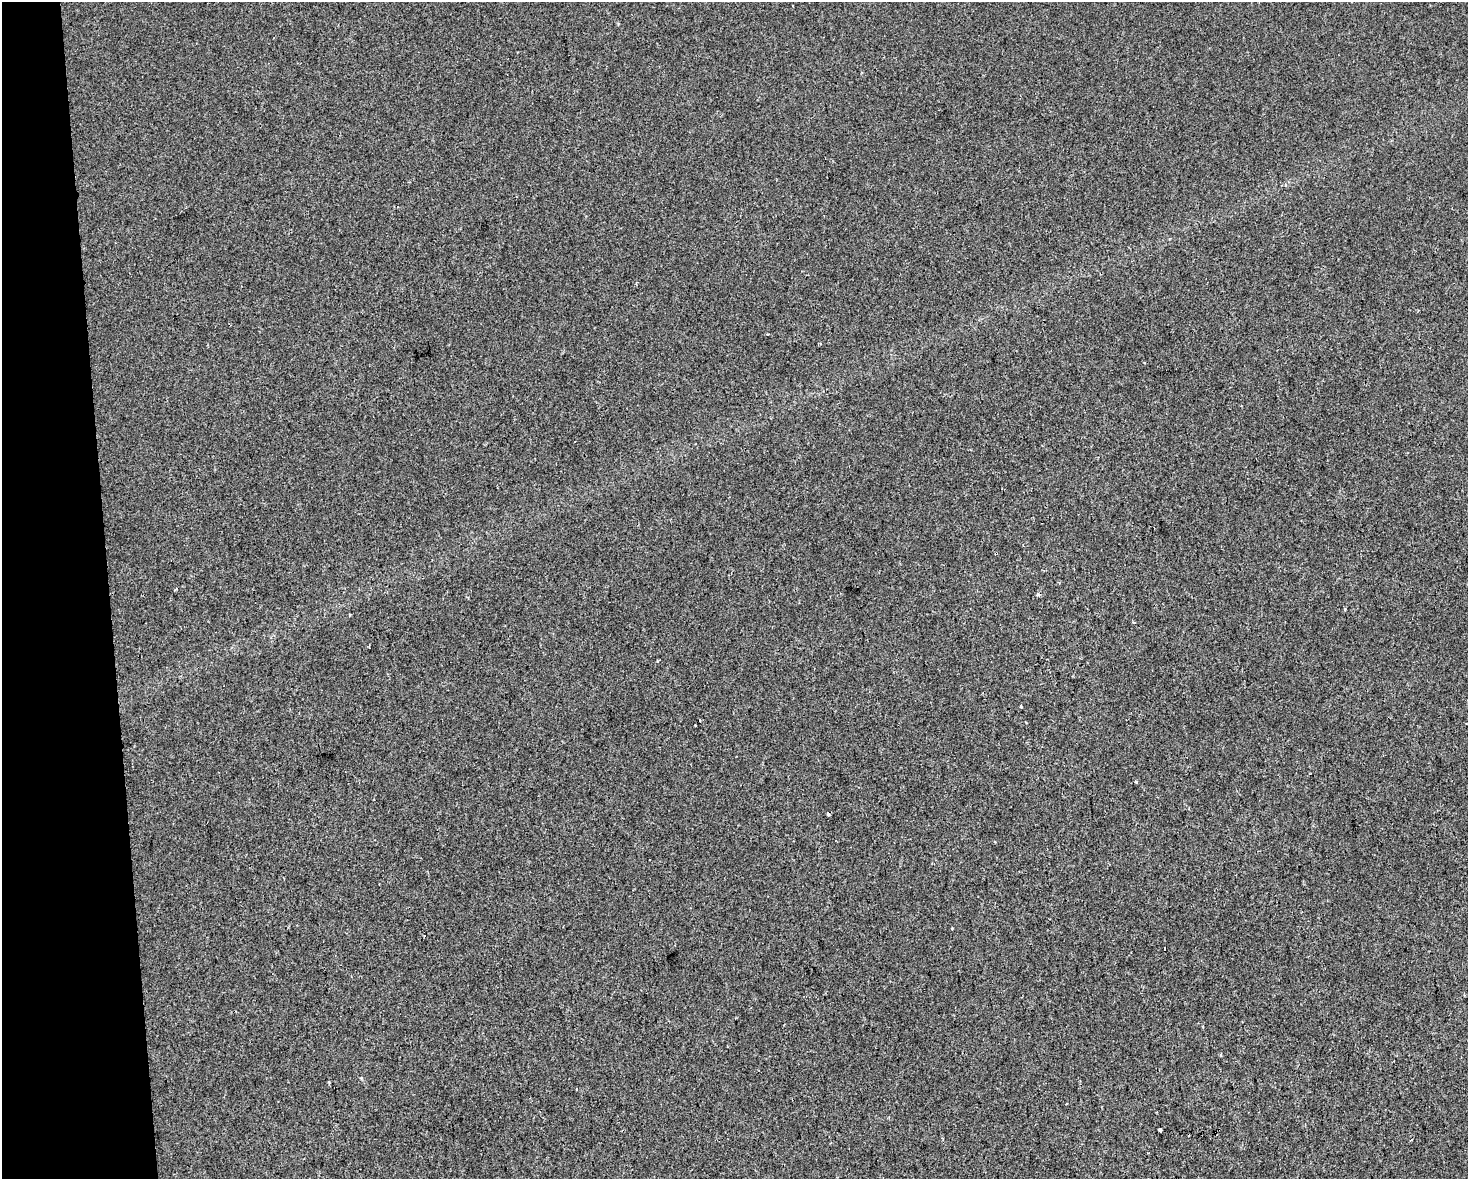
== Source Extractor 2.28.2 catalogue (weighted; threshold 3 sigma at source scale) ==
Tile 4 of 3 x 4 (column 1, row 2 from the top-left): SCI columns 17-1482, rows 2357-3533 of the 4473 x 4711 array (HDU 1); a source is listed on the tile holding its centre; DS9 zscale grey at full resolution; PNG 1470 x 1181 px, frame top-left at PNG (2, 2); no overlay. Shown black and unused: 7% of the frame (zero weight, under 2 of 3 exposures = <1% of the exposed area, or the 3 px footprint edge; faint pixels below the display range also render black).
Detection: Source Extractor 2.28.2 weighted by HDU 2 'WHT'; one run over the whole footprint, this tile lists its part. Background -6.59e-04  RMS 0.0042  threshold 0.0191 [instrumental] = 3 sigma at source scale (4.5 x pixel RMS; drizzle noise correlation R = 1.50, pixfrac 1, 0.0396/0.0396 arcsec/px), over >= 5 px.
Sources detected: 15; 4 cosmic-ray / hot-pixel residue — not listed; the other 11 listed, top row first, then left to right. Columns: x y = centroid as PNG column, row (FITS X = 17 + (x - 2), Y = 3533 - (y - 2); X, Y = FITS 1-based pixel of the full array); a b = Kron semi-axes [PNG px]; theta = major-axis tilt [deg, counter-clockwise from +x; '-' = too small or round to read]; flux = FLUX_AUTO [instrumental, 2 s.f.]
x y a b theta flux
1144 363 3 3 - 0.49
176 589 4 2 - 0.46
1345 609 3 2 - 1.2
657 661 4 2 - 0.33
1021 706 3 2 - 0.53
1136 781 3 3 - 0.98
994 842 3 2 - 0.3
952 928 3 3 - 0.55
1164 949 3 2 - 0.59
329 1082 3 3 - 0.66
1160 1130 4 3 - 7